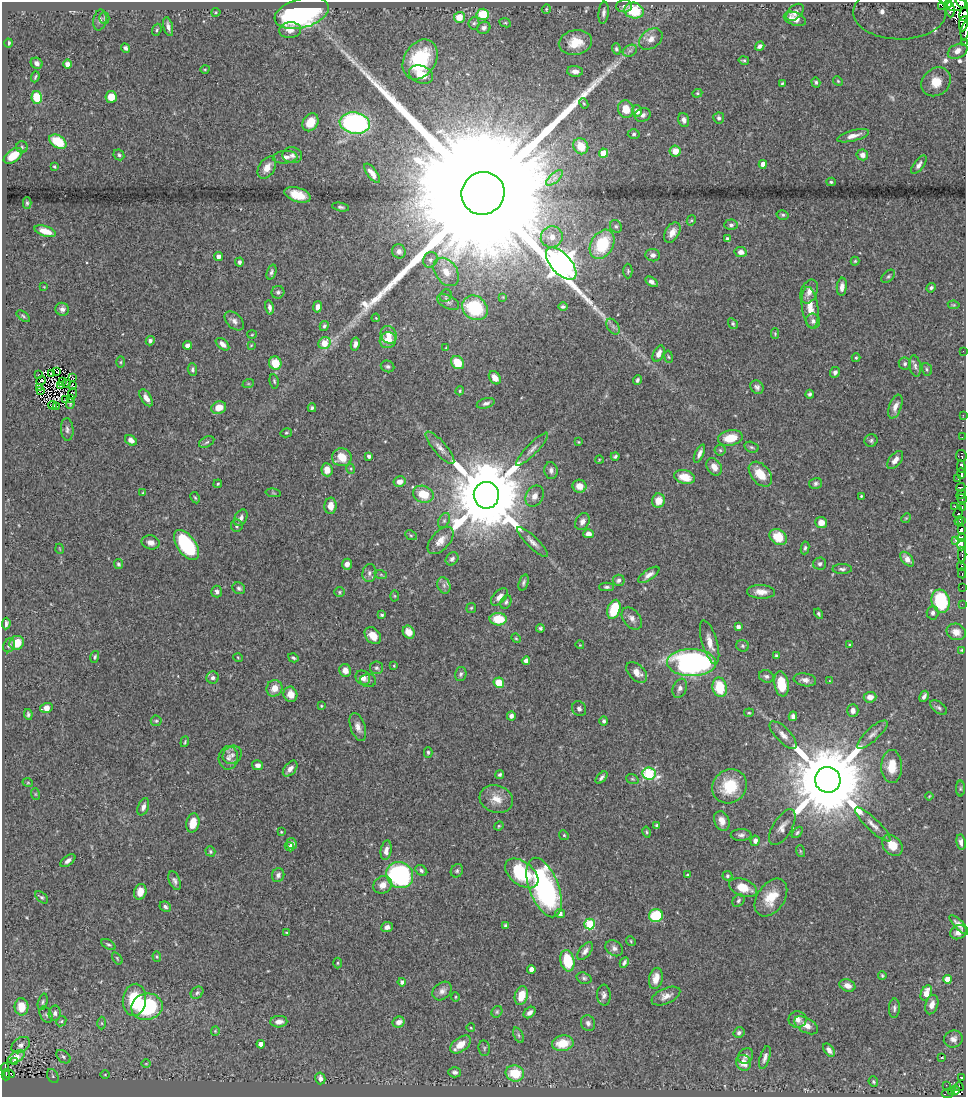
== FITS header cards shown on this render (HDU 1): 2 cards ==
NAXIS1  =                  964
NAXIS2  =                 1095

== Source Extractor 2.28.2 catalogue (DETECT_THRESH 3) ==
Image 964 x 1095 px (HDU 1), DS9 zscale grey, 1 PNG px = 1 image px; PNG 968 x 1099 px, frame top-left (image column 1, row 1095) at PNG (2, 2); each listed source drawn as its Kron ellipse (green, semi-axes under 4 px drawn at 4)
Background 0.703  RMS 0.018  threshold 0.0537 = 3 sigma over >= 5 px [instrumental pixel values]
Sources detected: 480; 9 with non-positive FLUX_AUTO (blend fragments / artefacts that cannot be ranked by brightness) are neither listed nor drawn; the other 471 listed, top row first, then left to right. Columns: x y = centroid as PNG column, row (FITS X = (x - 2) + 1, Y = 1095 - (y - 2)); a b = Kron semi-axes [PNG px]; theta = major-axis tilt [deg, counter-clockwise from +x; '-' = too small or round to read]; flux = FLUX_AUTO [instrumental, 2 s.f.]
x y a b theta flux
962 3 7 3 -40 240
949 4 3 2 - 63
955 4 11 6 3 0.54
624 6 8 6 3 3.7
942 6 3 2 - 89
546 9 5 4 - 1.1
950 10 8 3 -86 45
634 11 10 8 -14 50
216 12 4 4 - 1.3
795 12 10 6 43 6.1
302 13 28 14 15 230
604 13 11 5 84 4.4
899 13 46 27 0 180
483 14 6 5 - 36
964 14 6 3 79 88
459 17 5 5 - 16
104 18 5 5 - 2
795 19 11 6 -19 9.5
100 20 10 6 79 4.3
474 23 6 5 - 2.4
505 23 6 4 -26 1.5
963 24 7 4 81 170
168 27 10 4 -77 5.2
484 28 7 6 - 3.6
157 30 6 4 69 2.2
290 30 11 8 6 7.8
965 31 9 2 83 81
651 39 13 9 37 9.4
575 42 17 12 9 26
965 42 3 2 - 20
9 43 4 3 - 2.4
760 46 5 3 - 3.8
125 48 5 3 - 2.8
616 49 5 4 - 2.1
630 51 7 5 29 3.2
958 51 10 7 25 23
420 59 21 15 58 73
744 60 5 4 - 1.9
37 63 6 5 - 4.5
67 64 4 4 - 5.4
205 69 5 3 - 1.1
575 71 8 5 -4 6
421 75 12 8 -22 21
35 77 5 3 - 1.6
838 81 5 4 - 1.6
816 82 5 4 - 2.1
936 82 16 13 42 61
782 84 4 3 - 1.7
697 93 5 4 - 1.6
37 97 6 5 - 33
111 97 6 5 - 16
584 103 5 4 - 1.4
626 109 9 7 -73 17
637 111 6 5 - 6.9
643 115 8 6 20 4.3
719 118 6 5 - 2.9
684 120 7 5 -73 4.5
310 122 9 7 58 18
355 123 15 10 -9 250
634 134 6 4 2 2.3
853 136 16 5 15 9.1
58 142 9 6 -31 36
581 146 8 7 - 22
22 147 6 5 - 2.2
675 151 5 5 - 14
603 153 4 4 - 28
119 155 6 5 - 2.7
292 155 10 8 -9 4.5
862 155 5 5 - 5.7
13 156 10 6 36 26
285 157 12 6 5 6.5
763 164 4 4 - 11
919 165 11 5 53 4.6
54 167 3 3 - 2
267 168 12 8 57 12
372 173 11 5 -53 8.6
554 178 10 4 42 4.7
831 182 4 4 - 1.7
483 193 22 21 - 190000
298 195 13 7 -18 21
27 203 6 4 -89 1.9
340 207 8 4 -10 2.5
783 215 6 4 -13 2.3
691 220 5 4 - 1.5
731 225 6 5 - 3
616 226 7 5 -55 2.5
45 231 11 5 -18 14
672 232 11 7 59 9.4
552 237 11 10 - 13
728 239 4 3 - 2.9
602 244 16 11 60 63
399 251 7 7 - 4.6
741 252 6 5 - 5.6
653 255 7 6 - 4.9
218 256 4 4 - 5
430 260 8 7 - 4.3
855 261 4 4 - 1.4
239 262 5 4 - 2.8
561 264 20 10 -47 1700
628 271 7 4 -90 2.1
271 272 8 4 71 3.2
446 272 15 11 -55 15
888 276 8 5 44 2.6
652 282 7 4 -33 4.8
44 287 4 4 - 1.1
842 287 9 5 84 6.4
931 288 5 4 - 2.4
278 292 6 6 - 3.4
809 292 12 8 67 9.3
446 296 6 5 - 2.2
503 297 4 4 - 1.1
448 302 12 6 -26 4.4
954 305 6 4 -9 1.4
270 307 7 4 -80 4
317 307 6 4 78 5.9
563 307 4 4 - 2.2
475 308 13 11 -39 75
810 308 21 8 -83 18
62 309 7 6 - 4.3
23 316 8 4 -37 1.9
376 318 4 3 - 0.88
234 321 11 7 -42 5.4
813 321 7 7 - 4
733 324 6 4 -57 2.1
324 326 5 4 - 2.3
613 327 9 5 -57 3.6
775 334 5 4 - 1.4
252 335 5 3 - 1
389 335 9 7 -62 8.3
388 340 8 7 - 19
150 341 5 4 - 2.7
325 343 6 5 - 27
223 344 8 5 -41 6
355 344 6 4 79 4.9
187 345 4 4 - 4.4
251 345 4 3 - 1
446 348 4 3 - 1.1
963 351 2 2 - 39
659 354 9 5 64 7.4
668 357 6 3 -80 1.3
856 358 4 3 - 1.7
121 362 6 4 88 1.5
275 363 7 6 - 26
458 363 7 6 - 26
905 364 6 6 - 3.2
388 366 7 5 -23 2.6
915 366 11 5 -80 4.3
192 369 6 4 -82 2.5
927 369 6 5 - 2.2
57 371 3 2 - 0.49
835 372 5 5 - 4
51 373 3 2 - 1.4
38 375 3 2 - 1
73 378 4 2 - 0.84
495 378 7 5 -55 10
637 380 5 4 - 2.6
41 381 5 2 - 1.8
274 381 7 4 -79 2
62 382 2 2 - 0.015
67 384 3 2 - 1.1
248 384 6 4 18 1.5
72 385 3 2 - 0.58
60 386 3 2 - 0.83
39 387 3 2 - 0.91
757 387 7 6 - 3.9
40 391 2 2 - 1.6
460 391 4 4 - 1.4
72 393 5 3 - 0.83
810 394 4 4 - 2.5
146 398 9 5 -58 7
66 399 3 2 - 0.56
70 399 2 2 - 1.4
486 403 9 5 15 3.5
70 404 5 3 - 0.28
53 405 4 2 - 0.61
57 406 2 2 - 0.58
895 407 12 6 69 8.7
219 408 7 6 - 15
312 408 4 3 - 2.2
963 415 2 2 - 5.3
67 429 11 6 -86 3.9
286 433 6 4 12 1.7
962 437 2 2 - 7.5
730 438 12 7 11 26
131 440 6 4 -35 5.4
871 440 6 6 - 2.6
207 442 8 5 28 2.9
579 442 3 2 - 1.1
751 447 7 5 -17 2.5
440 448 20 6 -49 8
532 449 22 5 46 7.5
720 450 5 5 - 1.9
699 454 10 4 65 5.7
369 456 4 3 - 3
615 456 4 3 - 2
961 456 6 5 - 51
342 457 9 9 - 21
599 460 4 2 - 0.89
895 460 10 6 52 6.5
714 467 9 7 -59 9.5
961 467 6 3 -83 220
351 469 5 3 - 1.2
327 470 6 5 - 12
551 470 8 6 -83 4.7
961 473 5 3 - 150
760 474 14 9 -49 24
685 477 10 7 -14 20
958 479 2 2 - 5.5
400 482 6 5 - 8.7
816 483 6 5 - 2.9
218 484 4 3 - 1.5
579 486 7 6 - 11
961 487 4 3 - 38
143 493 3 3 - 1.5
273 493 8 3 -6 1.5
423 494 10 8 -19 28
961 494 5 4 - 120
486 495 13 12 - 20000
534 496 11 8 57 8.1
861 496 4 3 - 1.4
195 498 6 4 -62 1.6
962 499 4 3 - 3.8
658 501 7 6 - 16
331 506 8 6 87 11
955 507 3 2 - 4.3
962 508 3 2 - 8.7
958 513 6 3 70 77
241 518 9 6 62 4.7
906 518 5 4 - 1.2
444 521 8 5 63 3.2
959 521 4 3 - 39
962 521 3 3 - 36
582 522 9 6 61 5.4
821 523 6 5 - 11
237 526 6 6 - 2.8
961 529 4 3 - 41
588 534 5 4 - 6.3
411 535 6 4 -28 1.7
778 537 9 7 -35 29
961 538 5 3 - 88
955 540 3 3 - 28
441 541 16 9 48 12
151 542 9 7 -13 6.3
532 542 20 5 -44 7.5
186 545 17 9 -54 100
962 545 5 3 - 440
805 548 6 4 81 2.4
60 549 5 3 - 0.88
962 555 8 2 89 94
452 559 7 5 52 3.8
907 559 8 5 -48 7.9
118 564 5 4 - 2.2
347 564 5 5 - 6.6
820 564 6 6 - 3.1
961 566 4 2 - 23
842 569 9 5 0 3.2
369 573 9 7 83 4.4
962 573 5 2 - 26
381 575 6 4 -20 1.6
649 575 12 5 34 6.2
619 580 6 5 - 3.8
524 582 8 4 71 2.7
444 585 8 6 -70 4.4
607 587 7 4 0 2.6
962 587 2 2 - 3.6
239 588 7 5 -32 2.7
217 592 6 5 - 3.9
339 592 5 5 - 1.8
761 592 14 7 -2 9.7
395 596 5 3 - 1.2
499 597 10 6 45 6.4
941 601 12 9 -78 93
506 602 7 5 63 2.7
962 604 2 2 - 4.1
471 608 5 5 - 1.5
614 609 10 6 71 46
933 613 7 6 - 4.1
818 614 5 4 - 2.1
382 615 4 4 - 2.2
632 618 12 8 -51 6.8
498 619 8 6 -1 32
6 623 6 3 84 3
738 627 4 4 - 5.2
540 628 4 4 - 2.1
409 632 7 5 -57 12
956 632 10 8 -22 11
373 636 9 7 -48 14
516 638 5 4 - 1.4
710 642 22 7 -74 14
17 643 7 6 - 20
9 645 7 5 66 2.6
580 645 4 3 - 1
849 645 4 3 - 1.2
742 646 6 5 - 2.2
961 650 4 4 - 1.1
776 656 4 3 - 2.1
95 657 6 4 73 2.1
238 658 5 3 - 1
293 658 5 3 - 2.1
526 661 4 4 - 5.4
692 663 24 13 -1 330
394 666 4 3 - 0.92
376 668 6 6 - 2.9
345 670 6 6 - 9.4
637 672 12 7 -44 9.6
461 674 7 5 76 2.7
766 676 7 6 - 3.3
213 678 6 6 - 4
363 678 8 6 -42 8.3
805 680 11 6 -9 6.1
368 681 8 6 -5 3.2
829 681 4 2 - 0.83
499 683 5 5 - 27
781 684 12 7 -81 35
720 687 10 7 -79 39
274 688 8 7 - 12
680 688 10 7 67 4.7
290 694 8 7 - 14
924 696 6 3 60 3.8
870 697 6 5 - 7.9
321 706 3 3 - 1.2
46 708 6 5 - 12
939 708 10 5 -37 3
579 709 8 6 -53 3.3
853 710 6 5 - 6.1
749 713 5 3 - 1.2
28 714 5 3 - 2.4
511 716 4 4 - 4.7
793 716 5 4 - 5.6
156 721 5 5 - 2.1
604 721 5 4 - 2.7
358 727 14 7 -71 7.7
872 734 20 6 43 8
783 735 17 7 -46 8.4
185 742 5 4 - 1.4
428 752 5 4 - 2.1
232 755 10 8 38 6.2
228 758 12 9 87 7.6
258 765 5 5 - 5.2
892 766 16 10 89 22
290 769 9 5 50 6.5
649 774 7 6 - 120
500 775 4 4 - 2.5
601 778 7 3 47 3.1
632 779 6 4 -19 1.9
828 780 13 12 - 21000
28 783 5 3 - 1.1
730 786 18 16 40 42
960 789 8 4 90 1.5
35 794 6 4 -71 1.1
929 796 4 3 - 1.1
496 799 17 13 -17 16
143 807 9 5 70 6.1
722 821 10 7 -69 9.7
193 823 9 6 78 19
873 824 23 6 -43 9.5
499 826 5 4 - 1.3
657 826 4 3 - 3.2
782 827 20 9 59 9.3
281 832 4 3 - 1.3
647 832 5 4 - 1.5
797 832 7 4 47 2
564 835 5 4 - 1.6
741 835 10 6 3 4.1
755 841 5 4 - 5
961 842 8 4 -82 4.8
292 844 5 5 - 5.4
892 845 12 9 -48 19
289 847 5 4 - 3.1
386 850 10 5 80 6.6
210 851 5 4 - 2.2
800 851 6 3 -72 1.6
68 861 8 5 38 4.7
421 870 6 5 - 2.7
457 871 7 6 - 2.6
522 873 19 11 -38 72
278 875 7 6 - 4.8
400 875 14 12 -34 170
687 875 4 3 - 1.6
727 876 5 5 - 2.4
175 881 10 5 -66 3.9
383 885 10 8 36 9.6
544 888 31 14 -69 240
743 888 15 8 -20 21
140 892 8 6 76 14
42 897 7 4 -43 2.2
771 898 21 13 56 27
738 901 7 5 48 3
165 907 6 5 - 3.1
560 914 5 4 - 4.2
656 915 7 6 - 61
590 924 5 5 - 74
505 925 3 3 - 1.8
959 925 13 4 -45 5.6
387 927 6 5 - 5.8
958 932 8 6 28 7.2
287 933 4 3 - 1.2
631 941 5 4 - 1.4
108 945 8 4 -29 2.4
614 948 9 7 -35 4.9
585 951 10 5 53 5
157 957 5 4 - 1.6
117 958 7 3 -55 1.4
567 961 11 7 -79 46
337 963 5 3 - 1.4
624 963 5 3 - 3.1
531 969 4 4 - 11
882 975 4 3 - 1.6
584 978 8 5 -19 2.7
656 978 11 7 78 13
948 979 4 4 - 24
402 982 4 4 - 4.5
847 985 8 6 -21 8.3
442 991 10 8 41 6.3
197 993 7 5 41 2.8
926 993 8 5 64 17
604 995 10 7 -86 4.8
521 996 9 6 74 22
666 996 15 7 24 7.9
455 997 5 3 - 1.2
134 1000 16 11 84 50
43 1002 8 4 74 2.2
932 1005 10 6 72 8.4
22 1007 8 7 - 23
147 1007 16 13 11 120
894 1008 10 5 88 3.5
497 1012 6 5 - 2
530 1012 7 4 41 5
55 1013 7 6 - 3.9
46 1015 9 5 -62 3.1
798 1019 9 8 - 7
61 1021 5 4 - 1.8
279 1022 8 5 3 7.5
399 1022 6 5 - 6.9
102 1023 6 4 -89 2
588 1023 8 7 - 4.5
806 1025 13 7 -30 10
471 1028 4 3 - 1
215 1031 4 4 - 1.2
739 1033 5 5 - 3.4
518 1035 8 4 -67 2.6
953 1039 9 8 - 5.6
563 1043 11 7 9 26
261 1044 4 4 - 11
21 1045 10 7 33 6.2
461 1045 12 7 37 17
484 1048 8 5 -81 2.5
829 1050 7 4 -52 5.8
746 1056 8 7 - 4.4
16 1057 9 5 32 10
63 1057 8 5 -40 3.2
765 1057 12 5 73 4.8
942 1057 3 2 - 1.8
15 1061 3 2 - 2.1
743 1063 8 7 - 10
146 1064 5 3 - 1
5 1068 4 2 - 23
455 1072 6 5 - 3.4
515 1073 9 8 - 37
9 1074 5 3 - 3.9
105 1074 5 3 - 1
6 1075 5 2 - 39
53 1076 7 5 -61 2.5
961 1077 4 3 - 27
320 1078 6 5 - 4.9
873 1082 5 4 - 1.8
946 1085 2 2 - 3.7
959 1087 4 2 - 17
956 1090 4 3 - 82
952 1091 4 3 - 22
948 1093 6 4 0 15
At the frame edge (FLAGS 8, measured only in part): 6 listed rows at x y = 962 3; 899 13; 964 14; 963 24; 965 31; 965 42
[9 non-positive-flux detections neither listed nor drawn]